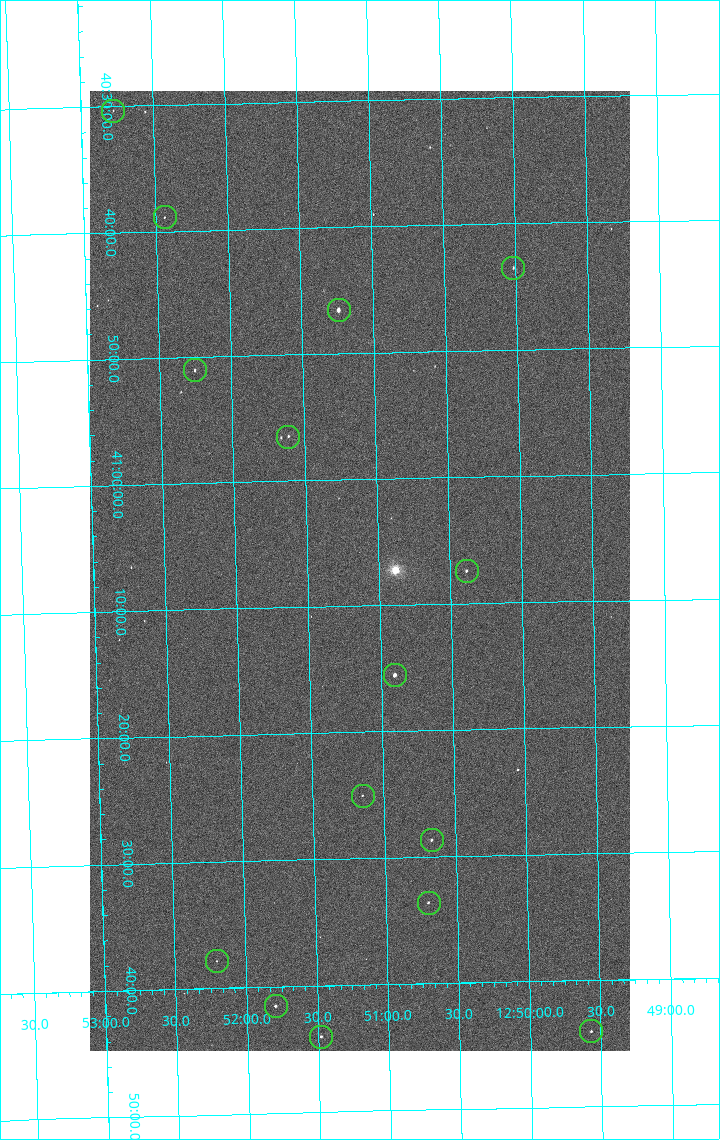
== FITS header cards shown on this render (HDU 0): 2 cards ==
NAXIS1  =                 1080 / length of data axis 1
NAXIS2  =                 1920 / length of data axis 2

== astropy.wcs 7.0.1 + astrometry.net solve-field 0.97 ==
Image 1080 x 1920 px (HDU 0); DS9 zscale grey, zoomed out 1/2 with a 90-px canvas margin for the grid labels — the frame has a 2x2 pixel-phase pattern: the four 2x2 pixel phases sit at different levels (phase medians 993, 842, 791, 993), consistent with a one-shot-colour (mosaic) sensor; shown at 1/2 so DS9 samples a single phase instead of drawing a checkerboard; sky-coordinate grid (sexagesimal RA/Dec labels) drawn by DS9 from the SOLVED WCS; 15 Tycho-2 reference stars matched to detected sources circled (green)
Header WCS: none
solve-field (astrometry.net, Tycho-2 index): SOLVED blind (the file carries no WCS)
Solved WCS: RA---TAN-SIP/DEC--TAN-SIP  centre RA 12:51:08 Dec +41:07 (192.78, +41.12 deg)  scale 2.38 arcsec/px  FOV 42.8' x 76.0'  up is -179 deg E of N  parity flipped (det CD > 0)
(file carries no celestial WCS; the grid is the blind solution)
Tycho-2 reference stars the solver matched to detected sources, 15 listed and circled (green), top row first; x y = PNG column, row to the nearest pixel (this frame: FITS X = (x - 90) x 2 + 1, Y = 1920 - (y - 91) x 2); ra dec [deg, ICRS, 3 dp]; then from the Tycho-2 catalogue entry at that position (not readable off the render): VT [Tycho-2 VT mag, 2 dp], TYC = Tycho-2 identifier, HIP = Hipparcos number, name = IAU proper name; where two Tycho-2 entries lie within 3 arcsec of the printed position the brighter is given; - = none
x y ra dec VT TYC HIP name
113 111 193.194 +40.505 12.48 3021-1340-1 - -
164 218 193.109 +40.648 12.32 3021-1216-1 - -
513 268 192.504 +40.725 11.86 3021-1162-1 - -
338 310 192.810 +40.776 9.69 3021-1108-1 - -
194 370 193.064 +40.851 11.36 3021-1025-1 - -
288 437 192.903 +40.941 11.82 3021-941-1 - -
466 571 192.596 +41.123 11.21 3021-53-1 - -
394 676 192.726 +41.259 9.76 3023-213-1 62700 -
362 796 192.787 +41.417 12.26 3023-139-1 - -
432 840 192.667 +41.478 11.08 3023-113-1 - -
428 903 192.675 +41.560 11.35 3023-88-1 - -
216 962 193.051 +41.631 12.16 3023-47-1 - -
276 1006 192.949 +41.692 10.25 3023-19-1 - -
591 1032 192.392 +41.734 11.39 3023-243-1 - -
321 1037 192.870 +41.734 10.72 3023-898-1 - -